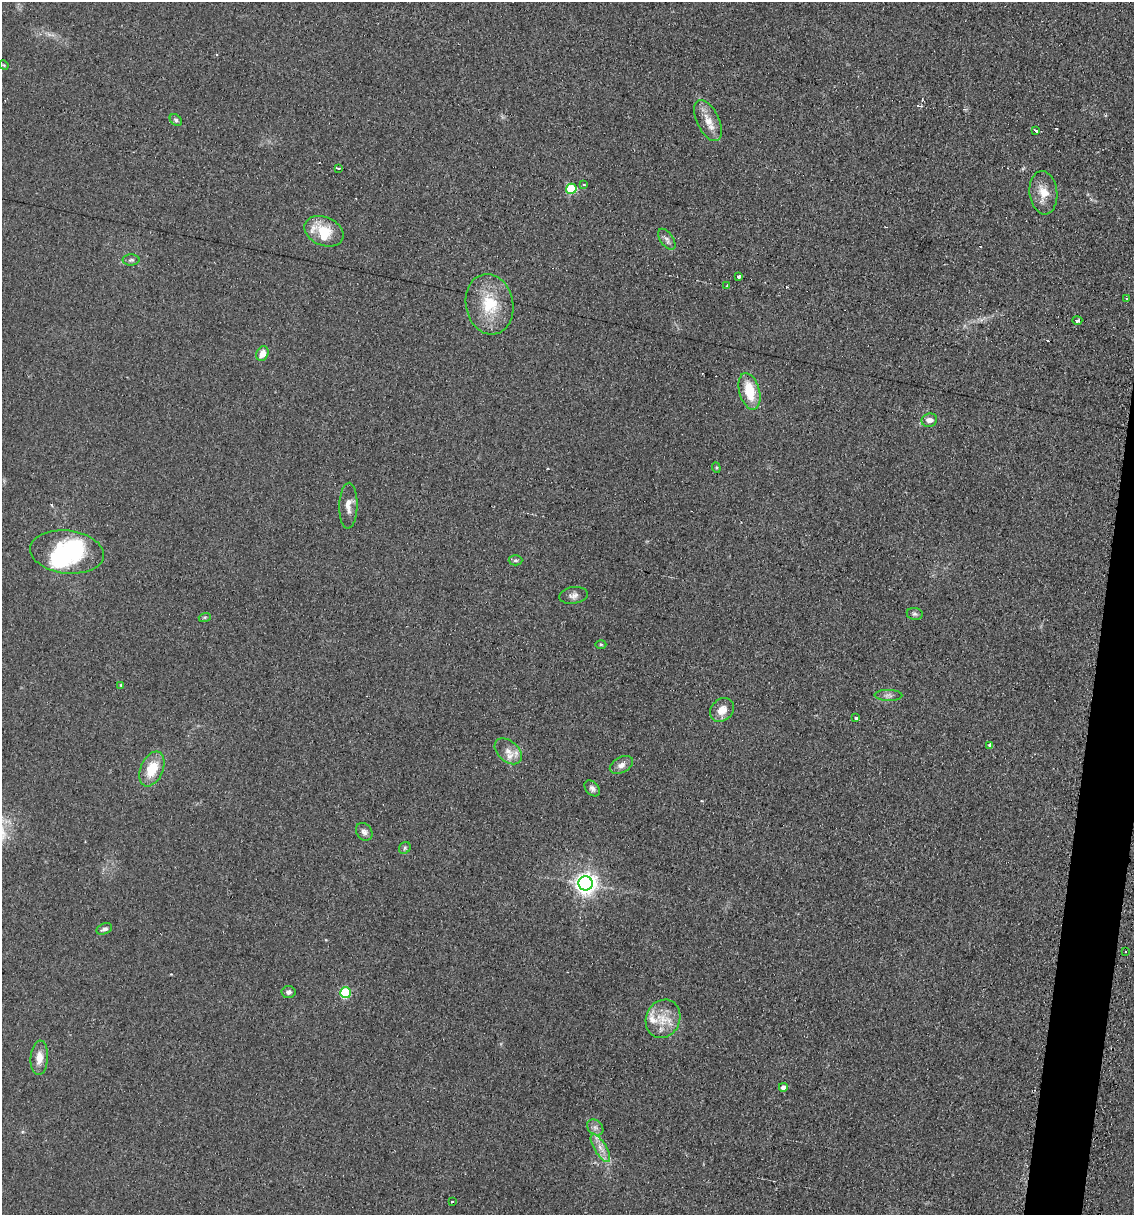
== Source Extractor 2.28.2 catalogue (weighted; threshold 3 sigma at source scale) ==
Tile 10 of 4 x 4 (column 2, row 3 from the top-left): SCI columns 1256-2387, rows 1215-2427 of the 4903 x 4854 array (HDU 1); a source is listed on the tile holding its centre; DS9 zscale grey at full resolution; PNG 1136 x 1217 px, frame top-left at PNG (2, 2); each listed source drawn as its Kron ellipse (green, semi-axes under 4 px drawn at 4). Shown black and unused: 3% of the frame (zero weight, under 2 of 3 exposures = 2% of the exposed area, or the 3 px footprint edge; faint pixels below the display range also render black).
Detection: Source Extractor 2.28.2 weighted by HDU 2 'WHT'; one run over the whole footprint, this tile lists its part. Background 0.101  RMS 0.012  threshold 0.0519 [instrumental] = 3 sigma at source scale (4.5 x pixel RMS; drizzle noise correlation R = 1.50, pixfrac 1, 0.05/0.05 arcsec/px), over >= 5 px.
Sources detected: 60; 2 inside a brighter object's white glare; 6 cosmic-ray / hot-pixel residue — neither listed nor drawn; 3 inside a brighter listed object's ellipse — not listed separately; the other 49 listed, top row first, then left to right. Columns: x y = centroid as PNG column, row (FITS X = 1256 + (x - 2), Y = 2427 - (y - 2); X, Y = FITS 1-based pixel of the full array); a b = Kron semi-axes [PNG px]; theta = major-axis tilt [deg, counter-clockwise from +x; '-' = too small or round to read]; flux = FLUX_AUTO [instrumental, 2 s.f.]
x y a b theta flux
4 65 5 4 - 1.3
176 120 7 5 -40 2.5
708 121 22 11 -64 16
1036 130 4 3 - 7.1
338 168 4 3 - 6.3
584 185 3 2 - 3.4
571 189 5 5 - 69
1043 193 21 14 -84 18
324 231 20 14 -24 31
667 239 12 6 -54 4.8
131 260 8 5 1 2.7
738 277 3 3 - 7
727 286 3 3 - 1.5
1126 298 3 2 - 2.3
489 304 30 23 -79 48
1077 320 5 3 - 14
262 354 8 6 65 11
749 391 19 10 -75 34
929 420 8 6 17 6.2
716 468 5 4 - 1.4
348 506 23 9 88 10
67 552 37 21 -7 97
515 560 7 5 1 2.3
573 595 14 8 9 6
915 614 8 6 -9 2.9
205 617 6 4 18 1.6
601 644 5 3 - 1.3
121 685 4 4 - 1.3
888 695 14 5 -1 4.5
722 710 13 10 41 13
856 718 4 3 - 4.3
990 745 3 3 - 3.4
508 751 16 10 -41 12
621 765 12 7 29 7
152 769 18 11 66 30
592 788 9 6 -46 4
364 832 9 7 -54 4.8
405 848 6 5 - 2.1
586 883 7 7 - 830
104 929 8 5 22 4
1126 952 3 2 - 1.4
288 992 7 6 - 3.8
345 993 5 5 - 95
663 1019 20 17 66 24
39 1058 17 9 85 12
783 1087 4 4 - 6.2
595 1127 9 7 -41 4.5
600 1148 16 6 -59 9.4
452 1201 3 3 - 4.1